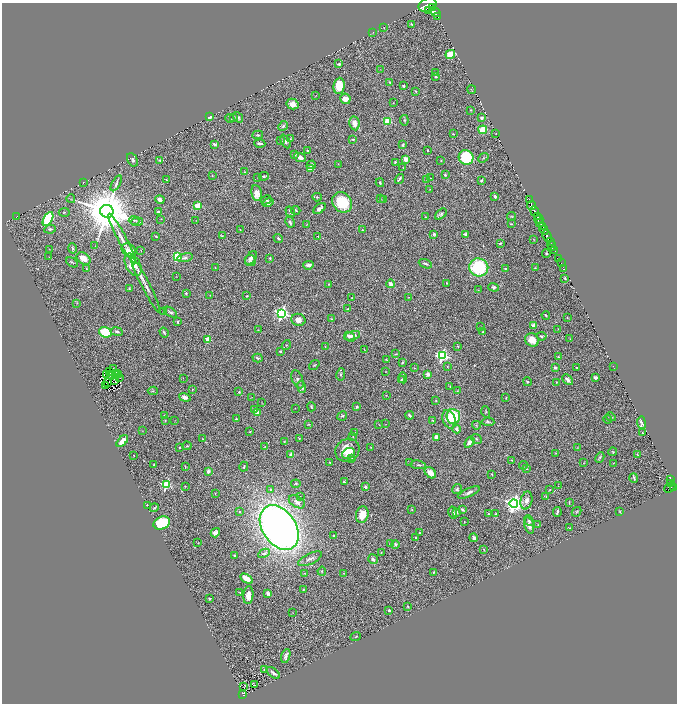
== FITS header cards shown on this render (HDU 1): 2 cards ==
NAXIS1  =                 1349
NAXIS2  =                 1403

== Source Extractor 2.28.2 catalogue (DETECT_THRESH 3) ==
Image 1349 x 1403 px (HDU 1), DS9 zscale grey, zoomed out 1/2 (1 PNG px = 2 x 2 image px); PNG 679 x 706 px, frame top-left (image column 1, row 1402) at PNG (2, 3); each listed source drawn as its Kron ellipse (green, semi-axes under 4 px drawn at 4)
Background 1.32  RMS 0.043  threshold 0.128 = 3 sigma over >= 5 px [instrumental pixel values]
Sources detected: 421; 42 cannot appear on this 1/2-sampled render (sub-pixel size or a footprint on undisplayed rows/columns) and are neither listed nor drawn; the other 379 listed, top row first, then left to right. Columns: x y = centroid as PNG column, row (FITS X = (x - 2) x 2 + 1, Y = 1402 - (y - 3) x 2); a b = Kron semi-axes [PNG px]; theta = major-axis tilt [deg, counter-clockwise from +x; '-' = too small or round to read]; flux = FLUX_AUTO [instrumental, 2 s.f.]
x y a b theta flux
428 5 9 6 24 8000
433 8 2 2 - 1200
428 10 4 2 - 720
435 12 6 4 -36 3900
438 17 2 1 - 130
412 24 3 2 - 8.4
383 27 3 2 - 2.7
373 32 2 2 - 2.4
450 54 5 4 - 140
339 64 3 2 - 17
381 70 2 2 - 2.4
435 72 2 2 - 3.4
436 77 2 2 - 13
390 82 3 3 - 11
339 86 8 5 83 150
403 86 3 2 - 12
472 90 4 2 - 4.3
415 91 3 2 - 6.5
316 96 2 2 - 2.8
345 99 5 5 - 77
393 103 2 2 - 3.2
293 104 6 5 - 59
471 110 3 2 - 5.6
210 117 3 2 - 47
238 117 6 3 -52 16
233 118 3 3 - 23
482 118 3 3 - 26
230 119 4 2 - 6.6
404 120 5 3 - 10
387 121 3 3 - 370
354 123 7 5 -79 62
283 126 5 3 - 11
483 130 4 3 - 240
453 134 2 2 - 4.9
496 134 2 1 - 2.3
258 135 5 4 - 11
290 139 3 3 - 5.9
353 139 4 2 - 7.6
281 141 2 2 - 3.8
285 141 7 4 -62 23
214 144 4 3 - 19
260 144 6 2 -4 21
403 145 3 2 - 14
427 150 2 2 - 7
307 151 3 2 - 7.5
295 154 4 3 - 12
300 157 6 4 -24 45
466 157 8 7 - 400
483 158 5 3 - 12
405 159 3 3 - 67
132 160 7 5 -60 21
160 160 4 3 - 11
441 160 2 2 - 3.6
395 162 3 3 - 9.5
338 164 2 2 - 2.7
311 165 4 4 - 22
403 168 3 2 - 4.2
310 169 4 3 - 84
245 172 3 3 - 7
445 175 3 3 - 9.4
212 176 2 2 - 5.8
264 176 5 3 - 16
258 177 2 2 - 4.7
430 178 2 1 - 2.2
399 179 5 2 - 18
166 180 3 2 - 4.7
426 180 3 2 - 3.7
482 180 3 2 - 11
83 182 2 2 - 3.8
116 183 9 4 60 24
380 183 4 3 - 9.8
430 189 2 1 - 3.1
256 193 8 5 -82 80
495 196 4 3 - 20
317 197 5 3 - 13
71 199 4 2 - 6.1
380 199 3 3 - 5.2
383 199 3 2 - 10
160 200 4 3 - 57
266 200 5 3 - 9.4
529 200 3 2 - 120
268 202 6 4 33 45
342 202 11 9 -50 320
532 205 5 2 - 1600
198 206 3 3 - 310
320 209 7 4 40 40
296 210 5 3 - 10
107 211 7 6 - 57000
535 211 5 2 - 2200
64 212 5 3 - 8.3
159 212 4 3 - 19
290 212 6 3 -55 18
441 214 7 4 42 15
17 216 2 1 - 2
512 216 4 2 - 7.7
537 216 4 3 - 260
425 217 2 2 - 6
48 219 7 4 62 540
161 219 2 2 - 3.5
539 219 4 2 - 320
134 220 5 3 - 8.9
196 221 2 1 - 2
137 222 6 3 5 8.7
290 222 6 3 -61 21
540 222 3 2 - 1700
511 224 3 2 - 7.1
306 225 3 2 - 4
543 226 4 2 - 580
50 229 6 4 7 15
240 230 3 2 - 4.5
362 230 2 2 - 6.9
544 230 5 3 - 1100
434 234 3 3 - 11
465 234 4 3 - 18
156 236 2 2 - 20
222 236 4 3 - 8.3
547 236 6 2 -63 4700
318 237 2 2 - 2.2
278 238 5 2 - 13
122 239 28 4 -62 68
534 240 2 2 - 3.1
550 242 2 2 - 620
500 243 3 2 - 8.9
95 246 4 2 - 5.9
552 246 5 3 - 2700
72 248 5 4 - 14
49 249 2 2 - 3.1
129 250 8 6 -38 140
141 250 2 1 - 3
555 251 4 2 - 310
546 253 4 3 - 11
177 256 3 3 - 540
49 257 2 1 - 2.4
185 258 8 4 12 25
251 258 7 4 53 25
270 258 2 2 - 7.8
559 258 2 2 - 71
84 259 7 5 -37 82
250 261 6 5 - 18
72 262 6 2 -33 10
561 263 2 1 - 32
425 264 7 3 -21 17
133 265 12 7 -62 180
308 265 5 3 - 35
479 267 9 9 - 640
87 268 2 2 - 3.6
215 268 2 2 - 4.2
505 268 3 2 - 7.6
535 268 3 2 - 5.3
563 269 4 1 - 14
176 277 2 1 - 2.8
565 278 3 2 - 9
447 283 3 2 - 7.1
329 284 3 2 - 4.9
391 284 4 3 - 38
146 285 30 3 -63 67
494 287 5 4 - 20
129 289 4 2 - 11
478 290 3 2 - 3.8
186 293 4 3 - 12
210 295 3 2 - 3.6
247 296 3 2 - 9.1
409 297 3 2 - 3.7
352 298 2 1 - 3.1
77 303 3 2 - 4.3
348 309 3 3 - 9.2
164 311 2 2 - 5.4
170 312 7 3 -33 18
282 313 4 4 - 2100
546 315 4 2 - 9.8
567 318 2 2 - 6.8
332 319 3 3 - 7.2
298 320 7 6 - 52
177 322 3 2 - 10
534 326 3 3 - 70
481 327 3 2 - 3.3
558 329 2 1 - 2.3
258 330 2 2 - 3.3
105 332 6 5 - 290
117 332 6 3 -10 18
164 332 5 2 - 14
483 332 3 2 - 8.2
352 336 8 4 16 49
542 336 5 3 - 13
349 337 6 3 -42 26
570 338 3 2 - 2.8
208 339 3 2 - 220
532 340 7 6 - 120
286 345 5 2 - 6.1
325 346 2 2 - 3
458 346 4 2 - 6.3
364 349 3 2 - 4.3
280 351 3 2 - 10
396 354 4 2 - 6.9
442 355 4 4 - 1500
558 357 3 3 - 9.2
258 358 5 3 - 14
386 359 2 1 - 5.5
402 362 3 3 - 10
314 365 6 2 37 7.4
447 366 2 2 - 5.7
613 366 2 1 - 1.5
577 367 2 2 - 6.8
414 368 3 2 - 5.2
555 368 4 3 - 19
113 369 3 2 - 5.2
110 371 2 1 - 3
385 371 2 2 - 3.6
118 373 2 1 - 1.5
107 374 2 1 - 2.7
115 374 2 1 - 0.31
341 374 6 3 80 13
427 374 2 2 - 120
119 375 2 1 - 6.8
112 376 2 1 - 1.7
120 377 3 1 - 3.4
595 377 4 3 - 15
183 378 2 1 - 2.2
403 378 5 3 - 9.4
297 379 9 5 -68 27
401 379 4 3 - 8.7
115 380 3 1 - 4.4
568 380 6 3 -42 38
527 382 4 3 - 14
556 382 3 3 - 4.8
107 383 2 1 - 0.19
106 385 2 1 - 2.4
302 387 6 3 -69 22
450 387 2 2 - 4.5
192 389 2 2 - 3.5
153 391 5 3 - 11
457 391 4 2 - 5.4
239 392 2 2 - 17
386 395 2 2 - 4.8
185 397 6 4 -18 45
251 397 2 2 - 2.4
506 398 3 2 - 6
436 400 3 2 - 3.9
262 403 3 2 - 2.9
311 407 4 3 - 12
357 407 3 3 - 17
295 408 2 1 - 2.8
254 410 3 3 - 8.7
486 412 5 4 - 10
257 413 3 3 - 72
165 415 3 3 - 7.2
410 415 4 2 - 12
342 416 5 3 - 13
453 416 7 6 - 470
611 417 5 3 - 11
236 419 2 2 - 9.2
449 419 9 6 -70 98
607 419 4 2 - 6
165 420 3 3 - 6.6
175 420 2 1 - 2.2
433 420 3 2 - 9.2
488 422 6 3 -4 13
641 423 6 3 -84 35
308 424 4 2 - 5.7
379 424 3 2 - 4.2
386 424 3 2 - 3.5
476 425 4 3 - 7
457 429 4 3 - 35
142 431 3 2 - 3
250 432 3 2 - 4.7
355 432 2 2 - 3.2
642 433 2 2 - 6.6
353 437 4 3 - 7.9
436 437 4 3 - 37
299 438 2 2 - 6.8
203 439 3 2 - 4.2
477 439 6 3 -39 11
122 441 7 4 48 80
284 441 4 3 - 6.5
469 442 6 3 54 44
187 446 4 3 - 8.7
265 446 2 2 - 3.9
371 447 2 2 - 4.2
180 448 2 2 - 5.5
578 448 3 2 - 4.3
347 450 12 11 - 160
613 452 4 3 - 8.3
555 453 3 2 - 5.6
291 454 2 2 - 88
348 454 7 5 29 38
134 455 2 1 - 3.7
637 455 4 2 - 5.7
600 457 5 3 - 12
352 459 3 2 - 11
512 460 2 1 - 2.4
330 462 3 3 - 9.7
410 463 4 2 - 4.4
584 463 3 3 - 5.8
613 463 2 1 - 2.1
154 465 2 2 - 6.6
418 465 7 3 -11 12
523 465 4 2 - 8.6
185 466 3 2 - 5.9
244 467 5 3 - 11
526 469 3 2 - 6.3
208 471 3 3 - 32
430 473 6 4 -44 79
492 474 3 2 - 8.2
634 478 5 2 - 15
671 479 3 2 - 280
344 482 3 2 - 12
296 484 5 3 - 10
670 484 3 2 - 140
166 485 3 3 - 720
185 486 2 2 - 4.2
558 486 3 2 - 2.9
365 487 4 3 - 18
670 487 6 3 43 320
674 487 3 2 - 450
270 489 2 2 - 12
457 489 5 4 - 15
550 490 2 2 - 3.8
469 492 12 4 23 36
215 493 3 2 - 4.8
546 496 4 2 - 8.2
300 497 2 2 - 2.5
526 500 9 6 76 54
297 502 9 5 -30 40
569 502 3 1 - 5.8
514 504 4 4 - 4700
147 505 2 2 - 4.4
154 508 5 2 - 6.4
412 510 3 2 - 5.7
462 510 4 2 - 14
620 511 3 2 - 6
239 512 3 3 - 7
457 512 2 2 - 34
557 512 5 2 - 14
577 512 5 2 - 10
453 513 6 4 -79 29
489 514 2 2 - 7.8
495 514 3 2 - 6.4
362 515 8 6 74 130
529 521 6 3 -48 12
464 522 3 2 - 4.3
162 523 8 6 22 360
529 525 8 4 -76 51
538 525 3 2 - 3.2
279 527 24 16 -56 7500
569 528 2 2 - 9.1
215 533 5 3 - 39
420 533 3 2 - 8.5
333 536 2 2 - 8.3
416 538 4 2 - 14
474 538 4 3 - 32
198 543 2 2 - 3.4
390 544 4 2 - 7.2
395 544 4 3 - 19
484 550 4 2 - 6.5
381 552 3 2 - 3.6
264 553 6 3 27 13
235 556 3 2 - 21
310 559 13 5 25 41
373 559 5 3 - 26
322 571 4 3 - 8.3
433 572 2 2 - 8
304 573 4 3 - 7.9
344 573 2 2 - 2.7
247 579 7 3 -32 140
303 589 2 2 - 5.4
240 593 3 3 - 7.6
268 593 4 3 - 20
248 595 9 5 85 81
210 599 2 2 - 12
408 606 3 2 - 6.6
389 610 3 2 - 11
293 613 2 1 - 2.4
356 637 5 2 - 6.8
286 656 7 3 74 30
264 670 3 3 - 9.2
273 673 8 3 -38 22
254 685 2 1 - 3.2
244 686 3 1 - 12
243 694 3 2 - 57
At the frame edge (FLAGS 8, measured only in part): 1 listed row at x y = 428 5
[42 sub-pixel or undisplayed-footprint detections neither listed nor drawn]